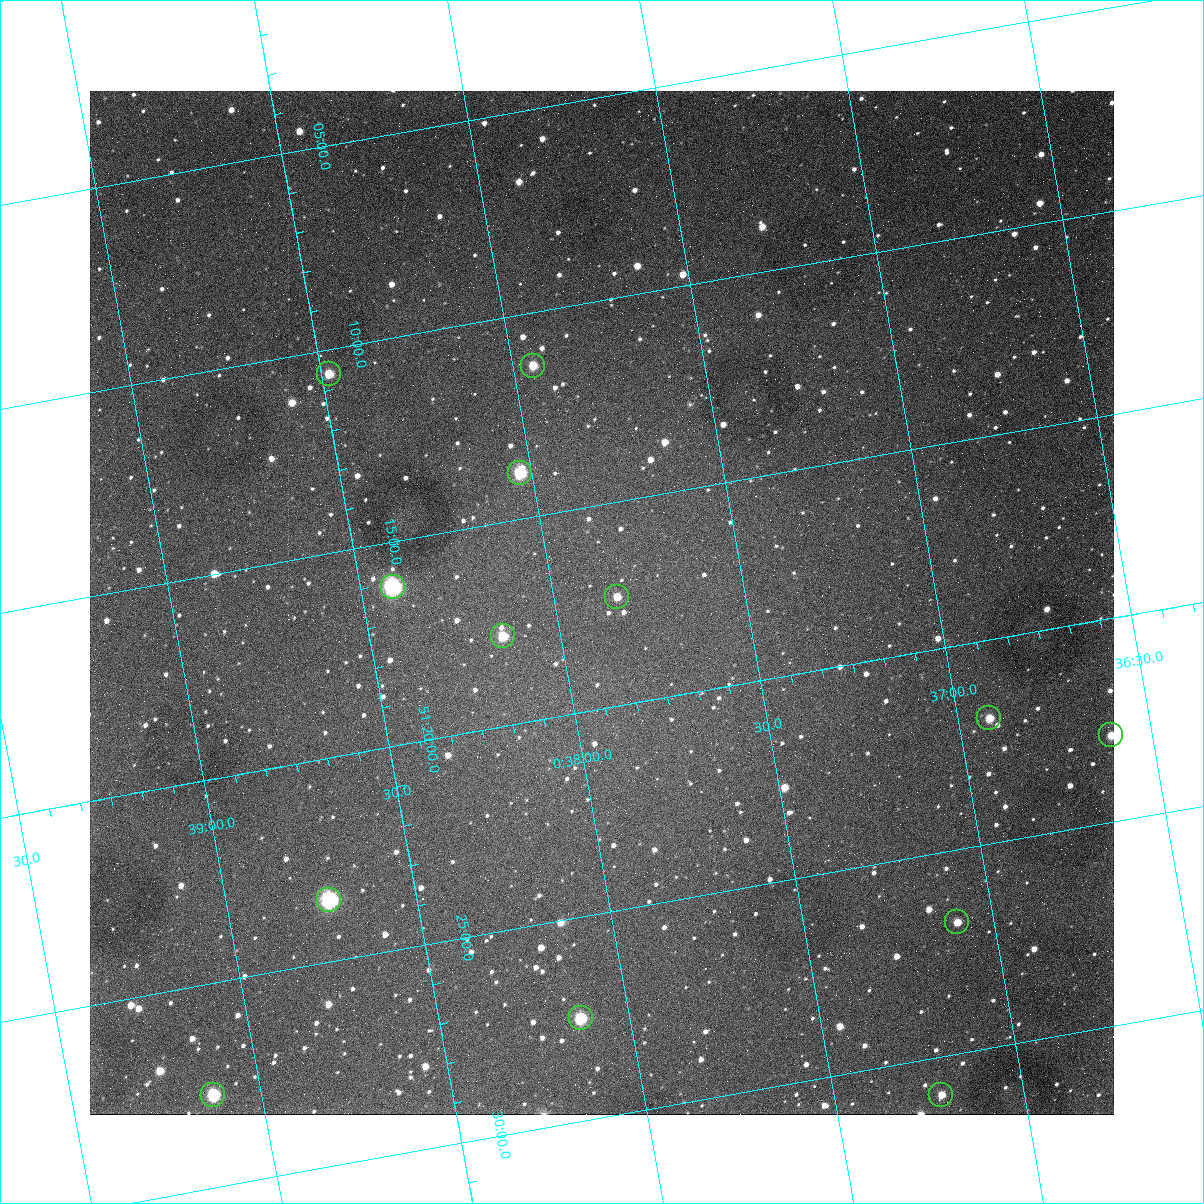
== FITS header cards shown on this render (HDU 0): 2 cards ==
NAXIS1  =                 1024
NAXIS2  =                 1024

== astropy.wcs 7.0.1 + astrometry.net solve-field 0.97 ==
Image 1024 x 1024 px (HDU 0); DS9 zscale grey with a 90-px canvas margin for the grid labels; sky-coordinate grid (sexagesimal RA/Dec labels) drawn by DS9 from the SOLVED WCS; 13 Tycho-2 reference stars matched to detected sources circled (green)
Header WCS: none
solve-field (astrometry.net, Tycho-2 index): SOLVED blind (the file carries no WCS)
Solved WCS: RA---TAN-SIP/DEC--TAN-SIP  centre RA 00:37:53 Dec +51:17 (9.47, +51.29 deg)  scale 1.49 arcsec/px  FOV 25.5' x 25.5'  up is -170 deg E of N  parity flipped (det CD > 0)
(file carries no celestial WCS; the grid is the blind solution)
Tycho-2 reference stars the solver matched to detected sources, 13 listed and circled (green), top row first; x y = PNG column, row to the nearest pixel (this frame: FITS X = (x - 90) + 1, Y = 1024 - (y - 91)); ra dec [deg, ICRS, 3 dp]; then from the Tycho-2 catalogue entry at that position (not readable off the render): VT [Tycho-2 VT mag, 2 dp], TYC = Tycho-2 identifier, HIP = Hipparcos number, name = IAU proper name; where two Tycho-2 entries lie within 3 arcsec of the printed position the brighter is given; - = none
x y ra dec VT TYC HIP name
533 366 9.486 +51.188 10.87 3261-2086-1 - -
329 374 9.620 +51.177 10.71 3261-2090-1 - -
520 473 9.507 +51.231 9.24 3261-2068-1 - -
393 587 9.604 +51.268 7.70 3261-1879-1 3018 -
617 597 9.459 +51.289 11.04 3261-1703-1 - -
503 636 9.538 +51.296 10.24 3261-1493-1 - -
989 718 9.229 +51.365 11.03 3261-2198-1 - -
1111 735 9.152 +51.381 11.06 3261-1519-1 - -
329 900 9.683 +51.391 7.88 3261-1837-1 - -
957 922 9.274 +51.446 10.91 3261-1253-1 - -
581 1018 9.532 +51.458 9.03 3261-1423-1 - -
213 1095 9.782 +51.462 9.45 3261-1155-1 - -
941 1095 9.305 +51.516 11.13 3261-2117-1 - -